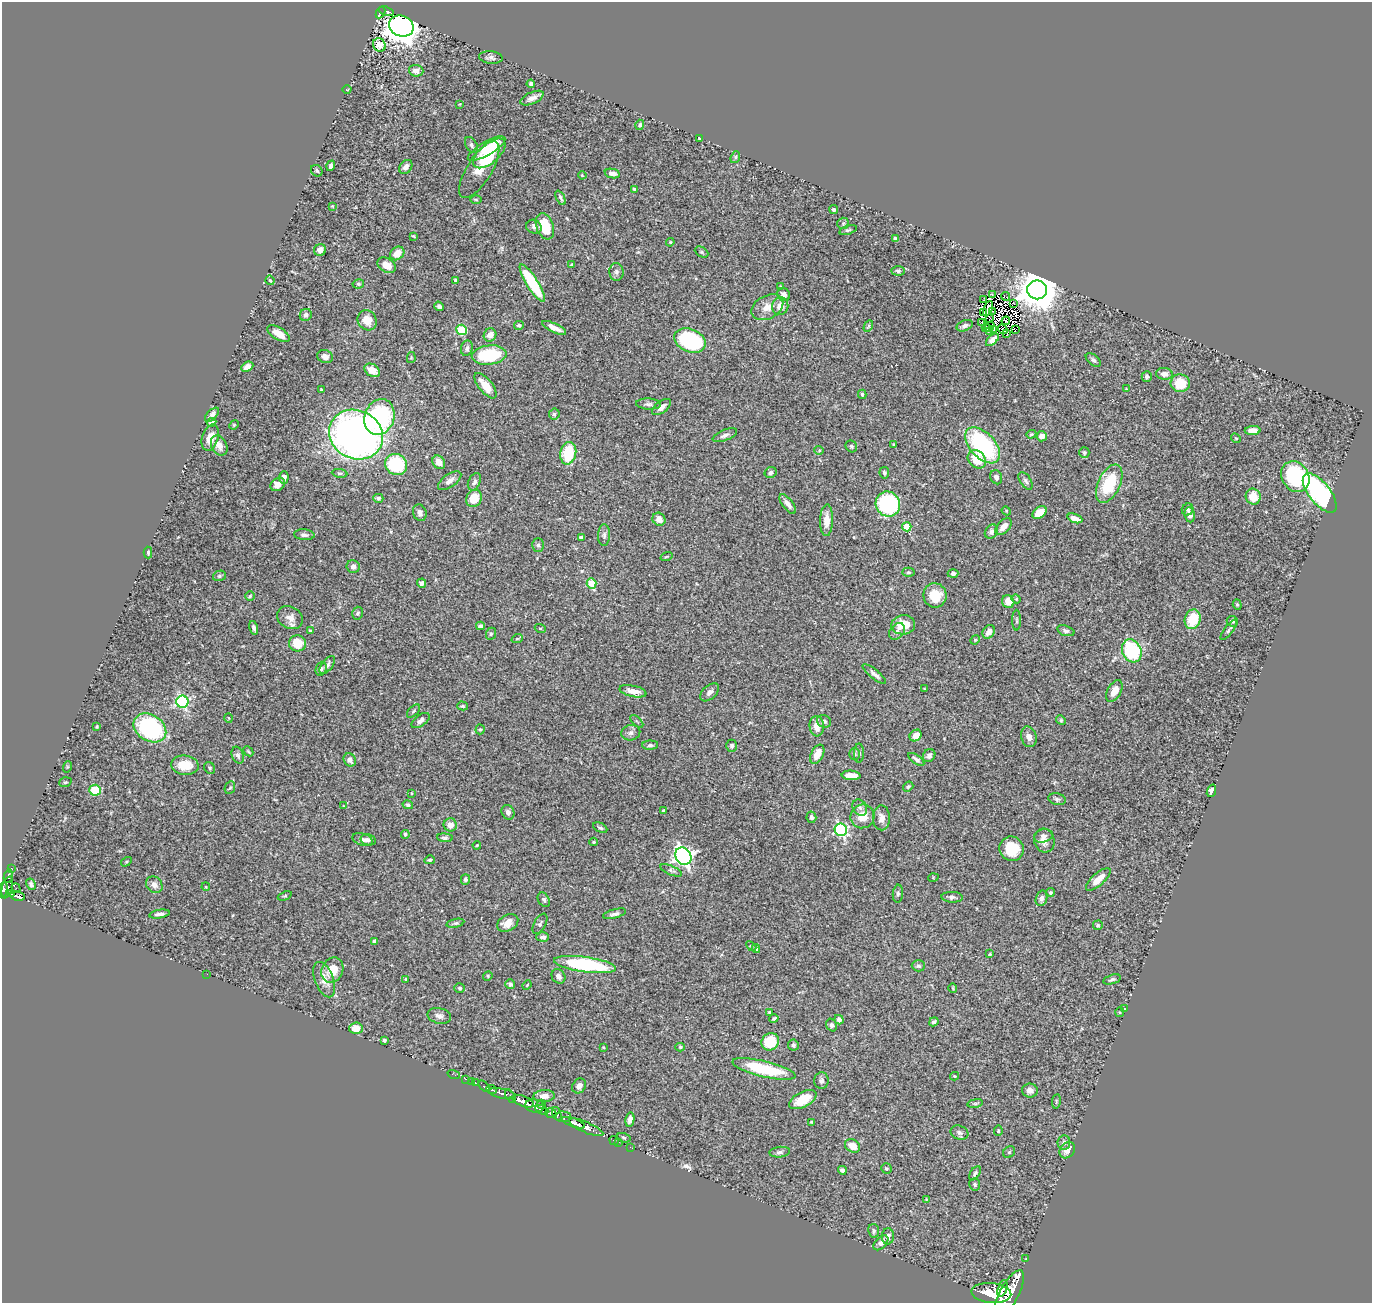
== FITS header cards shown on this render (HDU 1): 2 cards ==
NAXIS1  =                 1370
NAXIS2  =                 1301

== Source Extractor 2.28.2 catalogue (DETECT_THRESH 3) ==
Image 1370 x 1301 px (HDU 1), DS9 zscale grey, 1 PNG px = 1 image px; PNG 1374 x 1305 px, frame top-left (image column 1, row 1301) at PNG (2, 2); each listed source drawn as its Kron ellipse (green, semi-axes under 4 px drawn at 4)
Background 0.721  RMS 0.024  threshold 0.0724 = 3 sigma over >= 5 px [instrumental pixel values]
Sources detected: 365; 9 with non-positive FLUX_AUTO (blend fragments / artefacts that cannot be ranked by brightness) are neither listed nor drawn; the other 356 listed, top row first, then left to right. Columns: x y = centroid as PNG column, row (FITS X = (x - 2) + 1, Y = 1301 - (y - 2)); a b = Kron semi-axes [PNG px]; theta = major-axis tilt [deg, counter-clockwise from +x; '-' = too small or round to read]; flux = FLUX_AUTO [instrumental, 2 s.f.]
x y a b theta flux
386 11 8 4 -20 92
380 12 6 4 63 100
401 26 13 10 -21 2600
379 45 7 6 - 9.2
491 57 12 6 -5 6.2
416 71 7 6 - 8.5
531 84 4 4 - 5.4
347 90 4 3 - 1.2
532 98 12 5 25 8.3
460 104 4 2 - 1.1
640 125 5 4 - 3.8
700 138 3 3 - 2.4
471 145 9 5 -59 4.3
486 149 21 6 30 48
489 153 20 9 41 57
735 157 6 4 70 2.6
331 166 5 3 - 4.2
406 167 8 6 50 8.8
479 170 32 12 58 41
317 171 6 5 - 2.7
612 174 7 4 -12 8.2
582 175 4 3 - 1.2
635 189 4 3 - 2.3
561 198 8 3 -63 3.3
476 200 6 4 -2 1.6
332 206 4 3 - 1.4
834 210 4 3 - 2.7
843 223 6 5 - 3.3
545 226 13 8 -70 49
534 227 8 6 -28 5.6
848 230 9 4 18 3.2
413 236 4 2 - 1.7
895 239 3 3 - 3.9
670 242 4 4 - 1.6
320 250 6 5 - 11
702 252 7 5 -27 3
397 253 8 6 40 20
387 265 10 6 -31 20
571 265 4 3 - 3.1
898 271 7 4 -3 3.2
616 272 9 7 -86 5.2
270 280 5 3 - 1.8
456 280 4 3 - 4
532 283 22 5 -58 110
358 284 6 4 9 2.9
781 287 4 3 - 2.8
1037 290 10 9 - 5400
784 294 7 6 - 7.5
992 295 3 2 - 2.1
1005 296 4 2 - 0.53
983 299 2 2 - 0.15
1014 303 3 2 - 1.2
439 306 5 4 - 3.9
780 306 9 8 - 14
767 307 17 11 28 20
988 309 8 3 66 0.12
993 312 3 2 - 2.9
984 313 3 2 - 0.95
306 315 6 5 - 5.9
990 318 3 2 - 0.65
367 320 10 9 - 23
1006 321 4 2 - 3.1
982 322 3 2 - 1.4
519 325 5 4 - 3.2
868 326 6 4 60 2.1
965 326 8 5 23 5.5
989 327 6 2 48 0.76
554 328 13 4 -25 12
986 328 4 3 - 10
994 329 4 2 - 1.2
1003 329 5 2 - 1.6
462 330 5 5 - 110
1015 330 3 2 - 0.77
990 331 3 2 - 3.4
278 333 12 6 -31 20
1007 334 3 2 - 0.65
490 335 7 6 - 12
690 340 16 11 -23 190
992 340 8 4 44 7.6
467 348 8 6 74 5
489 355 17 9 6 100
325 357 8 6 -23 8.2
411 358 5 4 - 1.9
1093 360 9 5 -39 4.3
247 367 6 4 29 12
372 370 8 6 -33 18
1164 374 8 6 -7 8.8
1147 376 5 5 - 3.7
1180 383 9 8 - 42
485 386 15 7 -51 24
1126 389 3 2 - 1.3
321 390 3 3 - 2.1
862 394 4 3 - 2.4
648 404 12 5 -2 5.3
662 407 11 5 38 9.6
554 414 6 5 - 3.5
212 415 9 5 45 6.7
379 417 18 15 72 230
211 422 5 4 - 5
234 425 5 4 - 1.7
1253 431 8 4 1 14
1031 434 5 3 - 2
356 435 27 24 -28 870
725 435 13 5 22 6.6
1042 436 5 5 - 11
210 438 13 8 73 19
1236 438 5 4 - 1.9
219 445 10 7 -64 14
894 445 4 3 - 2.5
983 445 21 12 -47 200
851 446 6 5 - 3
819 450 5 4 - 1.8
568 453 11 8 78 69
1084 453 5 5 - 2.4
977 459 10 8 -46 34
439 462 7 5 -52 15
396 464 11 10 - 98
771 472 6 5 - 5.7
340 473 8 4 -7 3.1
884 473 6 4 -81 3.3
1295 476 16 13 -56 180
284 477 6 5 - 6.1
996 477 7 5 -64 5
450 481 13 6 35 9.6
1026 481 10 5 -57 4.8
474 482 9 6 64 5.5
278 484 8 6 37 15
1109 484 20 11 65 77
1320 493 23 10 -52 260
1253 496 8 7 - 30
378 498 5 4 - 3.9
474 498 9 7 59 35
788 504 12 5 -52 8.9
888 504 13 12 - 210
1188 510 6 5 - 3.3
1006 511 5 4 - 1.8
1039 512 8 5 35 21
420 513 8 6 -72 7.4
1190 515 7 5 -80 10
1075 518 8 4 -21 13
659 519 7 6 - 15
827 520 16 6 88 19
907 527 4 4 - 53
1003 527 10 6 46 14
991 532 7 6 - 7
304 535 10 5 -4 5.4
604 535 11 6 89 5.9
581 537 4 3 - 3.5
538 545 6 6 - 3.8
148 553 6 3 -89 2.6
666 557 6 3 19 1.6
353 566 7 6 - 6.3
908 572 6 4 2 2.6
953 573 5 4 - 4.6
219 576 6 5 - 3.1
422 583 4 4 - 5.6
592 583 5 4 - 67
935 595 12 11 - 36
250 596 5 4 - 2.4
1016 599 4 4 - 2.1
1008 602 7 6 - 16
1237 605 5 4 - 1.9
358 613 6 5 - 3.1
290 618 13 11 -28 14
1193 619 10 8 72 55
1017 620 10 4 -90 2.7
1232 621 5 5 - 3.6
903 625 12 9 6 33
480 626 4 4 - 5.8
254 628 7 4 -75 5.4
540 628 5 3 - 1.7
310 630 4 3 - 1.8
1229 630 12 4 53 4.7
897 631 9 6 49 6
1066 631 9 5 -17 4.5
989 632 7 5 58 11
491 634 6 5 - 2.6
517 639 5 3 - 1.7
975 640 5 4 - 2
298 643 8 8 - 36
1132 651 12 9 -63 140
327 665 11 5 52 5.3
321 669 7 5 70 3.5
874 674 15 4 -40 6.6
925 689 4 2 - 1.4
633 691 14 5 -12 14
1114 691 12 6 61 18
710 692 11 6 42 7.5
182 702 6 6 - 240
463 706 5 4 - 2.1
413 711 8 4 46 2.9
229 718 5 3 - 1.3
421 720 10 5 35 6.2
1061 720 5 4 - 1.9
637 721 8 3 -44 1.9
824 721 7 6 - 4.1
97 726 3 3 - 1.9
817 726 10 7 -85 16
150 728 17 13 -33 220
480 729 5 4 - 2.2
631 733 9 7 13 6.3
916 735 6 5 - 16
1029 737 10 7 -74 10
650 745 8 4 2 3.8
732 746 6 5 - 4.1
248 751 5 3 - 1.8
859 753 9 5 89 3.8
817 754 10 6 63 23
855 754 6 5 - 2.9
238 755 9 6 -68 4.6
929 756 7 6 - 5.4
916 759 9 4 -36 5.6
350 760 7 6 - 8.2
185 765 14 9 -6 36
67 767 6 3 71 1.8
210 768 6 5 - 2.9
851 775 9 4 -3 19
65 782 6 4 19 2.4
908 787 5 4 - 2.8
230 788 6 5 - 2.4
95 790 6 5 - 42
1211 791 6 4 71 8.3
411 793 3 2 - 1.1
1057 799 9 5 -11 3.9
408 805 5 4 - 2.8
344 806 4 3 - 1.2
860 808 9 6 -57 5.3
664 811 4 3 - 5.4
508 812 7 6 - 7.2
862 816 12 11 - 26
811 817 6 5 - 5.1
881 818 12 8 -88 11
450 825 6 6 - 12
600 828 8 4 -27 3.7
841 830 6 6 - 260
405 834 4 4 - 3.3
1043 836 9 6 13 7.4
445 838 8 4 -5 3.3
363 839 10 6 -17 5.9
368 840 8 5 -13 4.5
1044 841 12 10 -75 13
594 842 4 3 - 2.2
477 845 4 3 - 1.5
1012 849 12 12 - 45
683 856 9 7 -51 670
430 860 5 4 - 2.9
126 862 6 3 32 1.9
11 869 3 3 - 1.3
671 870 11 4 -23 4.3
8 876 7 4 76 60
933 878 5 3 - 1.4
465 879 5 4 - 4.3
1098 879 15 6 42 19
31 884 6 4 -60 3.4
154 885 9 7 -45 9.2
7 887 11 5 74 370
206 887 4 3 - 1.5
16 888 5 2 - 25
3 889 8 3 78 340
1050 892 4 4 - 3.2
12 893 4 3 - 140
898 894 9 5 85 3.9
18 896 7 4 -9 190
285 896 7 3 22 1.9
952 897 11 5 -3 4.7
1041 898 8 5 73 5.9
544 900 8 5 -61 4.4
159 914 10 4 8 6.2
615 914 12 4 15 5.7
455 923 9 4 13 3
508 923 11 8 29 17
540 924 11 6 60 3.8
1098 925 5 4 - 2.2
543 937 6 4 -2 5.1
375 941 4 3 - 3.8
751 946 6 3 -44 1.8
756 949 4 3 - 2.4
990 954 4 3 - 1.7
585 965 31 7 -8 190
918 966 6 5 - 3.6
332 970 13 10 65 31
207 974 2 2 - 0.92
488 976 5 4 - 1.9
558 976 7 6 - 6.3
405 979 3 3 - 1.7
1112 979 9 4 17 3.6
324 980 18 9 -69 18
510 984 5 4 - 4.5
527 985 5 3 - 1.4
459 988 5 5 - 3.8
953 988 5 3 - 1.3
1125 1009 2 2 - 0.94
769 1012 4 3 - 1.8
1120 1012 5 4 - 1.8
439 1016 12 7 -13 8.3
774 1018 5 3 - 2.6
839 1020 5 4 - 7.2
934 1022 5 4 - 3.8
832 1025 6 5 - 4.4
356 1028 7 6 - 16
384 1040 3 3 - 2.7
770 1042 9 8 - 56
793 1045 6 5 - 3.7
603 1047 3 2 - 1.4
680 1047 5 4 - 2.1
764 1069 32 8 -14 110
454 1075 6 2 -18 15
954 1076 4 3 - 1.4
466 1079 2 2 - 9.8
471 1081 3 2 - 9.2
821 1081 8 7 - 5.5
475 1083 4 3 - 55
484 1086 7 3 -43 100
579 1086 8 6 51 8.3
492 1089 5 3 - 270
1030 1091 8 7 - 7.8
502 1094 14 5 -12 900
510 1096 7 3 -58 540
544 1096 10 6 4 8.7
803 1100 15 7 28 36
523 1101 12 5 -21 2000
1056 1101 7 3 82 1.9
975 1103 8 4 8 2.8
541 1104 4 2 - 110
535 1106 9 6 -8 700
542 1110 7 4 -26 330
551 1113 6 5 - 540
557 1114 7 3 -69 280
563 1117 7 5 -1 290
630 1119 7 4 79 5.9
811 1122 4 3 - 1.8
574 1123 12 4 -20 1200
586 1127 18 5 -23 1500
998 1131 5 4 - 1.9
959 1133 9 7 -21 5.1
624 1138 7 4 -17 2.4
614 1140 5 2 - 18
619 1142 2 2 - 9.9
1064 1142 7 6 - 5.2
853 1146 8 6 -33 20
630 1147 2 2 - 15
1067 1150 9 7 47 14
780 1152 10 5 5 4.7
1009 1152 6 5 - 2.6
886 1168 5 5 - 2.4
842 1170 4 4 - 4.8
975 1173 8 4 56 3.4
975 1184 6 5 - 3
926 1199 4 2 - 1.1
874 1231 7 5 -82 3.2
888 1236 8 6 87 7.8
881 1243 9 5 46 7.5
1026 1258 2 2 - 8.2
1002 1288 9 3 71 730
991 1293 20 10 -5 4600
1009 1294 26 9 62 4300
At the frame edge (FLAGS 8, measured only in part): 2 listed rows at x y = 3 889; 1009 1294
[9 non-positive-flux detections neither listed nor drawn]